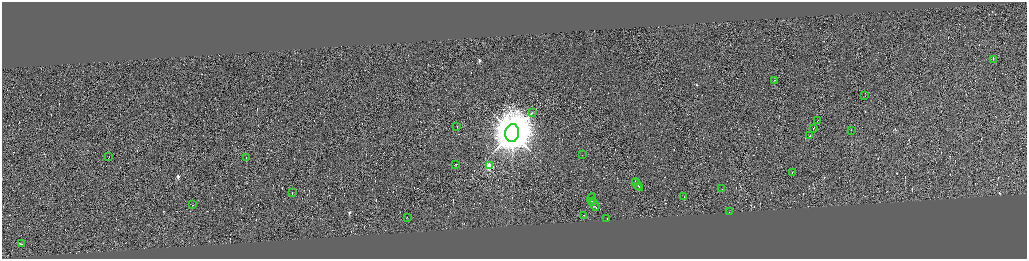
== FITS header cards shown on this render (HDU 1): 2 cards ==
NAXIS1  =                 4100
NAXIS2  =                 1026

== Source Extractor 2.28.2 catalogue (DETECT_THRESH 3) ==
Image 4100 x 1026 px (HDU 1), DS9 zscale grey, zoomed out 1/4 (1 PNG px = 4 x 4 image px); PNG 1029 x 261 px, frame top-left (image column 2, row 1026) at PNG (2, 2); each listed source drawn as its Kron ellipse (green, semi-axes under 4 px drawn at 4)
Background -0.501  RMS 4.2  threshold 12.5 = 3 sigma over >= 5 px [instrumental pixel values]
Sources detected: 546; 515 cannot appear on this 1/4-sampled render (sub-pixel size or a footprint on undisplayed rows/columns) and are neither listed nor drawn; the other 31 listed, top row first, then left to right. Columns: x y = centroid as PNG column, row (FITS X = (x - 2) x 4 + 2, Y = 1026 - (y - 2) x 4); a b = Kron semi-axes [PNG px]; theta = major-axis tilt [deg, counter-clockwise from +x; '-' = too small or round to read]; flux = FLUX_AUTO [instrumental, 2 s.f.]
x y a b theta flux
994 59 2 1 - 2.4e+04
775 80 3 1 - 1.8e+04
865 95 2 1 - 5.1e+02
533 113 2 1 - 5.4e+02
818 120 2 1 - 2.9e+04
457 126 2 1 - 2.1e+04
813 129 4 1 - 3.0e+04
851 130 2 1 - 1.6e+04
512 133 9 7 83 1.6e+07
810 136 2 1 - 1.1e+04
583 155 2 1 - 1.3e+04
109 156 2 1 - 1.0e+04
247 157 2 1 - 2.5e+04
456 164 3 1 - 4.8e+04
489 166 2 2 - 1.5e+05
792 172 2 1 - 1.7e+04
636 182 4 1 - 1.7e+05
638 185 7 1 -55 2.2e+05
639 186 3 1 - 9.3e+04
722 189 2 1 - 1.3e+04
292 193 2 1 - 2.9e+04
684 197 2 1 - 2.0e+04
592 198 5 1 - 8.2e+04
592 202 2 1 - 1.2e+05
192 205 2 1 - 2.5e+04
595 205 6 1 -55 2.6e+05
729 212 2 1 - 1.0e+04
584 215 2 1 - 5.3e+04
408 217 2 1 - 1.6e+04
607 218 2 1 - 1.4e+04
22 244 2 1 - 1.8e+04
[515 sub-pixel or undisplayed-footprint detections neither listed nor drawn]